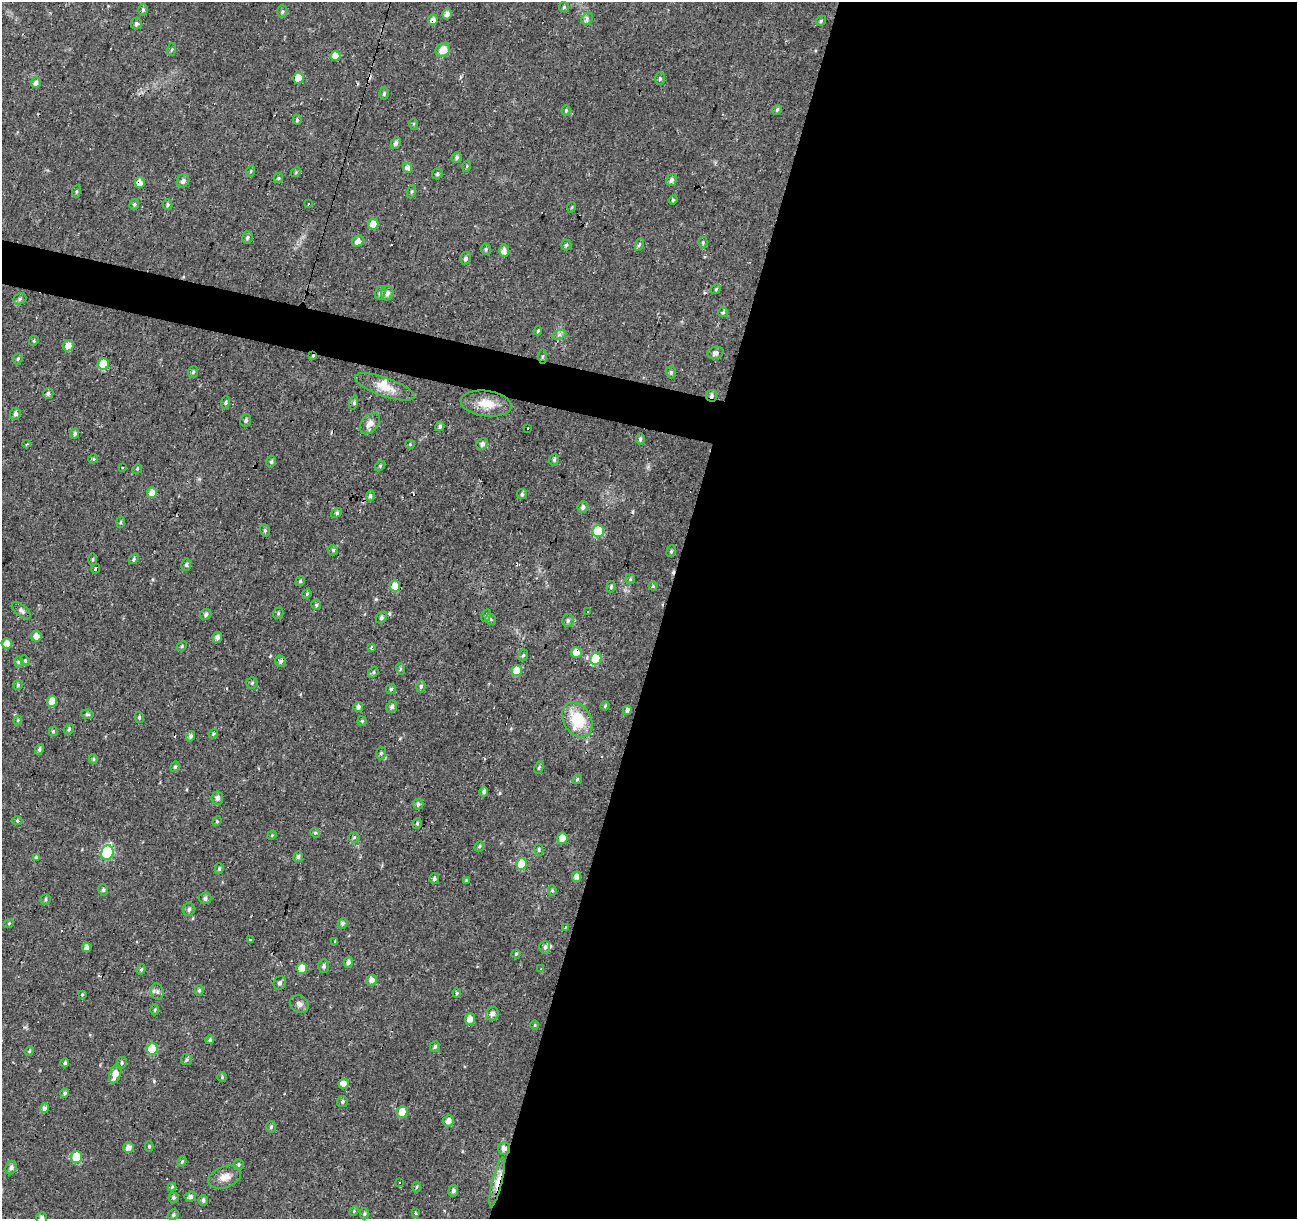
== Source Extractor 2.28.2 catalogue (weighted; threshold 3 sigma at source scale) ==
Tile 12 of 4 x 4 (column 4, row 3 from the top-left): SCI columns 3887-5181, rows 1435-2651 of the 5186 x 5364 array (HDU 1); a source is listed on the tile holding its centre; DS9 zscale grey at full resolution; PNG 1299 x 1221 px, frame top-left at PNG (2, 2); each listed source drawn as its Kron ellipse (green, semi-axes under 4 px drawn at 4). Shown black and unused: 51% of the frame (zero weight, under 2 of 3 exposures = <1% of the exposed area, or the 3 px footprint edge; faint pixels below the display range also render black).
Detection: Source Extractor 2.28.2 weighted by HDU 2 'WHT'; one run over the whole footprint, this tile lists its part. Background 0.024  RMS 0.0033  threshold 0.015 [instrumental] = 3 sigma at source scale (4.5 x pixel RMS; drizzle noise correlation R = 1.50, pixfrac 1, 0.0396/0.0396 arcsec/px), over >= 5 px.
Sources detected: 246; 6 cosmic-ray / hot-pixel residue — neither listed nor drawn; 3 inside a brighter listed object's ellipse — not listed separately; the other 237 listed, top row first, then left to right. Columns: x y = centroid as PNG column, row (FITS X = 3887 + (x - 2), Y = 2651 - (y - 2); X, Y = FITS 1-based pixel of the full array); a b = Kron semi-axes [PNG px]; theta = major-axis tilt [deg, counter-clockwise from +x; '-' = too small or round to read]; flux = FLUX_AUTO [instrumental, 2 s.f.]
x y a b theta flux
564 7 5 5 - 0.51
143 10 6 5 - 0.55
282 12 6 5 - 0.58
447 14 5 4 - 1.7
587 19 6 5 - 0.77
433 20 5 5 - 2.2
821 21 5 4 - 0.5
136 23 6 5 - 0.77
172 49 6 3 71 0.41
443 50 7 6 - 4.2
335 56 5 5 - 3.9
298 78 5 5 - 5.5
660 78 6 5 - 0.56
36 83 5 5 - 1.1
384 93 6 4 73 0.61
566 110 5 4 - 0.4
777 110 5 4 - 0.56
297 120 5 4 - 0.57
413 124 5 4 - 0.43
396 143 6 5 - 0.99
457 157 5 5 - 0.7
467 166 5 3 - 0.33
408 168 5 4 - 2
251 171 6 3 71 0.33
296 172 5 4 - 0.39
437 174 6 5 - 0.56
278 178 5 4 - 0.46
671 180 6 5 - 1.1
183 181 7 6 - 1.2
140 183 5 5 - 2.7
76 191 6 3 81 0.38
412 191 7 3 71 0.43
673 200 4 4 - 0.42
134 204 5 4 - 0.51
167 204 5 5 - 0.58
309 204 3 3 - 1.5
572 207 5 3 - 0.28
373 224 5 5 - 4.2
247 237 6 5 - 0.61
358 241 6 5 - 2
703 242 6 4 -90 0.51
566 245 5 5 - 0.52
639 245 6 4 69 0.64
486 249 5 5 - 0.57
504 251 6 5 - 1.9
465 258 6 5 - 0.88
716 289 5 4 - 0.38
380 293 7 5 75 0.8
387 293 7 6 - 1.2
20 299 7 5 24 0.72
723 312 5 5 - 0.48
538 331 5 3 - 0.42
559 335 7 4 19 0.93
34 341 5 4 - 0.4
68 346 6 5 - 2.4
715 353 8 6 18 1.2
313 356 4 3 - 0.4
543 356 7 3 89 0.48
18 359 6 4 68 0.51
103 364 6 5 - 11
193 372 6 5 - 0.57
671 372 6 5 - 0.66
385 387 31 9 -19 5.2
48 393 5 5 - 0.71
712 396 6 5 - 0.9
225 403 6 4 83 0.53
354 403 7 3 72 0.54
486 404 25 13 -7 6.2
15 414 6 5 - 0.96
246 420 6 5 - 0.76
370 424 12 8 50 2.2
440 426 5 4 - 0.69
528 428 2 2 - 0.35
75 434 5 4 - 0.8
640 439 5 4 - 0.66
26 444 4 3 - 0.37
410 444 5 4 - 0.4
482 444 6 5 - 1.1
93 459 5 4 - 0.46
554 460 6 4 74 0.63
271 462 6 4 75 0.62
380 466 6 4 46 0.44
122 468 3 2 - 0.46
137 469 5 4 - 0.4
152 493 5 5 - 3
522 494 5 5 - 0.65
370 496 5 4 - 0.63
583 507 6 5 - 0.95
336 513 6 4 37 0.62
121 522 6 3 88 0.37
265 530 6 4 -73 0.55
598 531 6 6 - 16
333 550 5 5 - 0.53
671 551 6 4 68 0.51
92 559 6 3 89 0.41
134 559 6 4 53 0.51
186 565 6 5 - 0.62
96 569 5 3 - 2.5
630 579 5 5 - 0.45
300 581 5 4 - 0.46
395 586 6 5 - 4.4
653 586 4 4 - 0.39
611 587 6 4 74 0.67
307 594 5 4 - 0.38
316 605 5 4 - 0.56
21 610 11 5 -38 1.1
588 611 3 2 - 0.48
278 613 6 5 - 0.46
206 614 6 5 - 0.77
486 616 6 4 65 0.47
381 618 6 5 - 0.74
491 619 6 5 - 0.47
568 621 6 6 - 0.8
36 636 5 5 - 2.1
217 637 5 4 - 1.1
7 644 5 5 - 2.4
182 646 5 4 - 0.41
371 648 3 3 - 0.66
576 652 5 5 - 3.6
523 655 6 4 65 0.56
596 659 6 5 - 11
25 661 6 4 -63 0.51
280 661 6 5 - 0.82
18 662 6 4 89 0.6
401 669 6 4 -70 0.5
517 670 5 5 - 7.4
373 672 6 5 - 0.51
252 683 6 5 - 0.54
18 685 5 5 - 0.51
421 686 6 4 75 0.59
391 689 5 5 - 0.56
52 701 5 5 - 3.6
605 706 4 4 - 0.39
358 707 5 5 - 1.3
392 707 6 5 - 0.93
627 710 5 4 - 0.96
87 714 6 4 -12 0.57
139 717 6 4 -77 0.52
18 720 4 4 - 0.38
577 720 19 13 -59 12
362 721 5 4 - 0.44
69 729 5 5 - 0.56
53 731 4 4 - 0.39
213 734 5 3 - 0.37
190 736 5 4 - 0.93
39 749 5 4 - 0.76
381 753 6 5 - 0.54
93 759 5 4 - 0.41
175 767 5 4 - 0.45
539 767 6 4 64 0.52
577 779 5 4 - 0.43
484 792 5 4 - 0.98
217 798 6 6 - 1.2
418 804 5 5 - 0.8
17 821 5 3 - 0.36
217 821 5 4 - 0.35
417 823 5 4 - 0.48
315 833 5 4 - 0.45
272 835 5 4 - 0.33
354 837 5 5 - 0.5
562 838 6 5 - 2.8
479 846 5 4 - 0.48
539 850 6 4 -80 0.58
107 853 7 6 - 29
36 857 4 4 - 0.38
298 857 5 5 - 0.77
522 864 5 5 - 8.1
219 869 5 4 - 0.49
577 877 5 4 - 1.9
434 879 5 5 - 0.77
466 881 3 3 - 0.34
103 890 6 4 -77 0.59
552 891 5 4 - 0.46
205 898 6 5 - 0.87
46 899 5 5 - 0.57
189 909 7 5 83 0.87
9 923 5 3 - 0.33
342 923 5 5 - 0.89
565 927 3 3 - 1.2
250 939 3 3 - 0.99
335 942 4 3 - 0.35
87 947 4 4 - 2.2
545 947 6 5 - 0.87
516 954 4 4 - 0.47
348 962 5 4 - 0.92
324 966 7 5 88 0.83
302 968 5 5 - 6.2
141 969 5 4 - 0.46
541 969 3 2 - 0.84
372 980 5 5 - 1.8
280 983 7 6 - 0.93
199 990 5 4 - 0.52
157 992 8 6 -74 0.9
457 993 4 4 - 0.44
82 994 4 3 - 0.35
299 1004 10 8 -34 1.4
155 1010 5 3 - 0.35
492 1014 7 6 - 1.8
470 1019 6 5 - 2.6
535 1025 5 3 - 0.29
210 1040 4 4 - 0.52
435 1046 5 5 - 0.68
152 1049 5 5 - 10
29 1051 5 4 - 0.4
186 1060 5 5 - 0.58
65 1063 4 4 - 0.72
122 1063 6 5 - 0.56
115 1074 9 5 74 2.8
222 1077 5 5 - 0.5
344 1084 5 5 - 2.1
65 1093 4 4 - 0.61
342 1101 5 5 - 0.63
44 1108 5 4 - 1.2
402 1112 6 5 - 4
448 1121 6 5 - 1.9
271 1127 6 5 - 0.54
149 1147 5 4 - 0.42
129 1148 5 5 - 2
504 1148 6 6 - 1.6
76 1157 6 6 - 8.6
182 1161 5 4 - 0.48
238 1164 5 5 - 0.56
11 1168 7 5 65 1.1
225 1177 17 10 20 3.2
497 1182 25 5 76 3.3
400 1183 3 3 - 0.61
172 1187 4 4 - 0.43
416 1187 5 3 - 0.33
453 1191 5 5 - 0.88
190 1197 5 5 - 1.1
173 1198 5 5 - 0.52
203 1200 5 4 - 0.75
354 1211 5 4 - 0.4
415 1213 4 3 - 0.38
364 1214 5 4 - 0.5
173 1215 5 5 - 0.6
42 1218 6 5 - 0.85
Overlapping masked pixels (flux is a lower limit): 7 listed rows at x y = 433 20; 140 183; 313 356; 712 396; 576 652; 504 1148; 497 1182
Isophote crosses this tile's border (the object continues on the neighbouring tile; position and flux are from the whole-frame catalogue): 1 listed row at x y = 42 1218